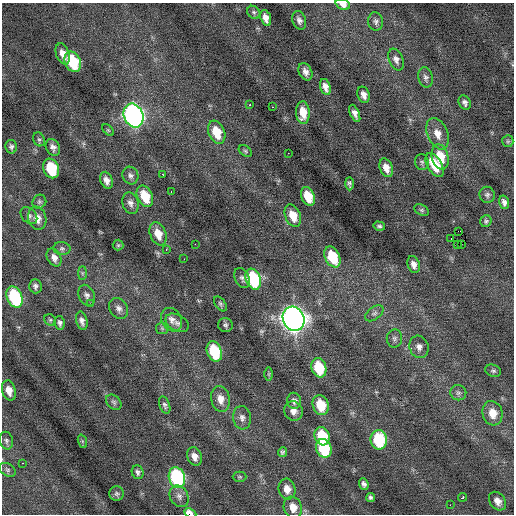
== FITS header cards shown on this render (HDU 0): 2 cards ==
NAXIS1  =                  512 / Axis length
NAXIS2  =                  512 / Axis length

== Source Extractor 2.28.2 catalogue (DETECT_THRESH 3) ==
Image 512 x 512 px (HDU 0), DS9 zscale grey, 1 PNG px = 1 image px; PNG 516 x 516 px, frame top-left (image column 1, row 512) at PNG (2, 3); each listed source drawn as its Kron ellipse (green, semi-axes under 4 px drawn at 4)
Background -0.0195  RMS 0.77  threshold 2.3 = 3 sigma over >= 5 px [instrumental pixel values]
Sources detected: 118; all 118 listed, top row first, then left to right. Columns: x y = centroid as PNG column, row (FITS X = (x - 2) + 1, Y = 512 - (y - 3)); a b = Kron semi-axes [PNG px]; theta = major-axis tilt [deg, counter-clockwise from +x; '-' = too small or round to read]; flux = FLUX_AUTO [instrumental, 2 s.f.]
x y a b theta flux
343 4 7 5 -21 320
254 12 7 6 - 110
266 18 8 5 -70 330
299 20 9 6 -70 210
376 21 9 7 -80 170
63 54 11 6 -69 430
396 59 11 7 -68 240
73 62 11 7 -64 2700
305 72 9 6 -64 280
426 77 10 7 -78 180
325 87 8 5 -73 300
364 95 8 6 -70 280
465 103 7 5 -64 170
249 105 3 2 - 75
272 107 3 2 - 56
303 113 11 6 -87 730
355 113 9 4 -68 240
134 116 12 9 -67 21000
108 130 7 4 -45 71
217 132 12 8 -68 1200
437 134 16 10 -68 550
39 139 7 5 -66 94
508 141 6 5 - 96
11 147 7 5 -78 130
53 147 9 6 -60 220
245 151 7 5 -37 89
288 153 2 2 - 110
440 157 13 8 -77 1300
422 162 8 7 - 130
435 165 13 7 -60 1200
51 168 10 7 -69 2100
386 168 9 6 -69 430
130 175 9 7 -63 200
163 175 3 2 - 250
106 180 9 6 -68 280
349 184 6 3 -88 110
171 192 2 2 - 120
487 195 8 7 - 160
145 196 11 7 -64 1300
308 196 10 6 -68 1100
39 202 7 6 - 110
504 202 7 4 -74 190
130 203 11 8 -73 250
422 210 8 5 -26 96
29 215 10 7 -47 160
293 216 12 7 -67 850
37 218 12 9 -74 480
486 221 6 5 - 100
379 226 6 4 -15 110
458 231 2 2 - 1200
158 234 12 8 -67 670
451 239 2 2 - 830
195 244 2 2 - 150
461 244 3 2 - 83
118 245 5 5 - 72
458 245 3 2 - 190
62 249 8 6 -10 140
166 250 2 2 - 44
332 257 11 7 -65 1800
54 258 9 6 -62 300
184 259 2 2 - 110
414 264 9 6 -71 290
82 273 7 4 90 90
242 278 10 7 -65 190
253 279 11 7 -69 4200
35 286 7 6 - 160
87 295 11 7 -65 210
15 297 11 7 -68 4600
90 304 2 2 - 330
220 304 8 5 -54 100
119 308 11 8 -56 260
374 313 10 6 38 170
294 319 12 10 -64 40000
50 320 6 5 - 88
172 320 12 9 -61 340
82 321 9 5 -76 220
60 323 7 5 -79 160
177 323 12 8 -29 250
225 325 7 7 - 120
162 328 6 6 - 100
394 338 9 7 81 160
419 347 11 9 -70 280
214 352 10 7 -70 2800
319 368 10 7 -74 2000
493 371 8 6 -17 120
269 374 6 4 90 82
9 390 10 6 -75 450
458 393 8 7 - 160
220 399 13 9 -80 480
294 401 8 7 - 190
114 402 9 6 -45 140
165 405 9 5 -69 140
321 405 10 8 -72 1300
293 411 10 9 - 320
493 413 12 10 -75 720
242 418 12 9 -82 270
322 436 9 7 -73 2100
379 440 10 8 -83 3100
6 441 9 6 -77 150
82 441 7 4 -72 67
324 448 9 7 -72 3000
283 452 5 4 - 4.7
194 456 9 7 -65 350
22 463 3 2 - 130
8 470 9 6 -31 130
138 472 7 6 - 140
240 477 7 5 0 87
177 478 10 8 -73 6700
364 484 6 4 -66 160
287 489 10 8 -77 490
117 493 7 7 - 130
179 496 11 9 -58 270
462 497 4 3 - 340
371 498 4 4 - 110
497 501 10 7 -53 340
450 505 2 2 - 22
293 507 11 9 -68 610
190 513 6 3 -27 530
At the frame edge (FLAGS 8, measured only in part): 2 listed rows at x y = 343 4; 190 513